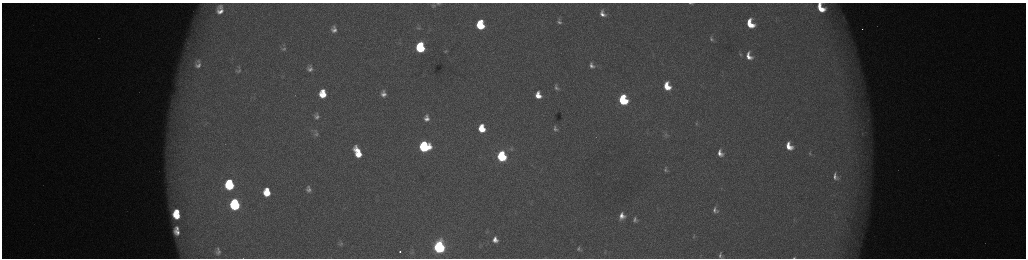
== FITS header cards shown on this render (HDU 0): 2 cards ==
NAXIS1  =                 2048 /fastest changing axis
NAXIS2  =                  512 /next to fastest changing axis

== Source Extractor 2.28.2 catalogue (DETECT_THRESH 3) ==
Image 2048 x 512 px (HDU 0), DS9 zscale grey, zoomed out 1/2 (1 PNG px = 2 x 2 image px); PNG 1028 x 260 px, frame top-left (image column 1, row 511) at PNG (2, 3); no overlay
Background 173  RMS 1.9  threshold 5.8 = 3 sigma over >= 5 px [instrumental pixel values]
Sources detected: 80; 9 cannot appear on this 1/2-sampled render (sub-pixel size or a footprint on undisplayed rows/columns) and are not listed; the other 71 listed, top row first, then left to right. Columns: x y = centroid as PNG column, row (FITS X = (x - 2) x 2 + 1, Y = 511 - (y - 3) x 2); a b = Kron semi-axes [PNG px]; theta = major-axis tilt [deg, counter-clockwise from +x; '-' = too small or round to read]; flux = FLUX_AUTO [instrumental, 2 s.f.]
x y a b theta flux
438 3 4 2 - 370
691 3 7 3 -3 880
433 6 5 3 - 350
220 7 8 5 -82 1600
821 8 12 8 -54 11000
220 11 10 9 - 4100
602 14 7 5 -67 2600
559 22 7 5 -64 1400
750 24 8 6 -66 12000
480 25 7 6 - 23000
418 28 7 5 5 910
334 29 9 7 -88 2800
711 39 9 5 -62 1300
399 43 4 2 - 310
188 47 6 4 -40 1200
420 47 7 6 - 38000
283 49 8 5 10 1000
446 51 6 4 10 640
740 54 6 4 -55 690
749 56 10 7 -66 4800
198 61 11 8 -51 3100
198 65 14 11 -26 5400
592 65 9 7 -64 2200
310 68 10 8 85 2300
239 71 7 4 22 700
667 86 7 5 -68 9700
556 87 9 6 -68 1700
383 93 9 7 -89 2600
323 94 8 7 - 11000
538 95 8 6 -77 6000
623 100 7 6 - 42000
317 116 7 5 -89 1600
426 118 6 5 - 2400
696 123 5 3 - 470
482 128 6 5 - 11000
555 129 8 6 -63 1400
316 133 7 4 -83 830
647 133 5 3 - 440
862 133 5 2 - 320
665 135 8 7 - 1300
424 146 7 7 - 59000
789 146 8 6 -62 6700
511 149 5 4 - 570
357 152 11 5 -66 10000
720 153 6 5 - 3000
810 153 7 3 -85 530
502 156 7 5 -77 51000
665 170 7 4 -84 960
835 176 7 4 -75 1900
229 185 8 6 -85 36000
308 189 10 8 -86 2500
267 192 8 7 - 12000
235 204 8 6 -84 62000
715 210 7 5 -62 1600
177 211 4 3 - 4000
177 215 7 5 -39 11000
622 216 10 7 81 4000
635 220 8 7 - 1600
177 228 4 3 - 1300
177 232 7 5 -44 3300
693 236 7 3 75 560
495 240 6 5 - 3100
340 243 4 3 - 640
439 247 7 6 - 130000
579 249 7 6 - 1100
218 251 6 4 -88 1400
400 252 2 2 - 2600
605 252 6 5 - 880
412 253 6 3 37 490
720 255 6 4 -76 1200
794 257 3 2 - 410
At the frame edge (FLAGS 8, measured only in part): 5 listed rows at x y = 438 3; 691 3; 821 8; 720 255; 794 257
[9 sub-pixel or undisplayed-footprint detections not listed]